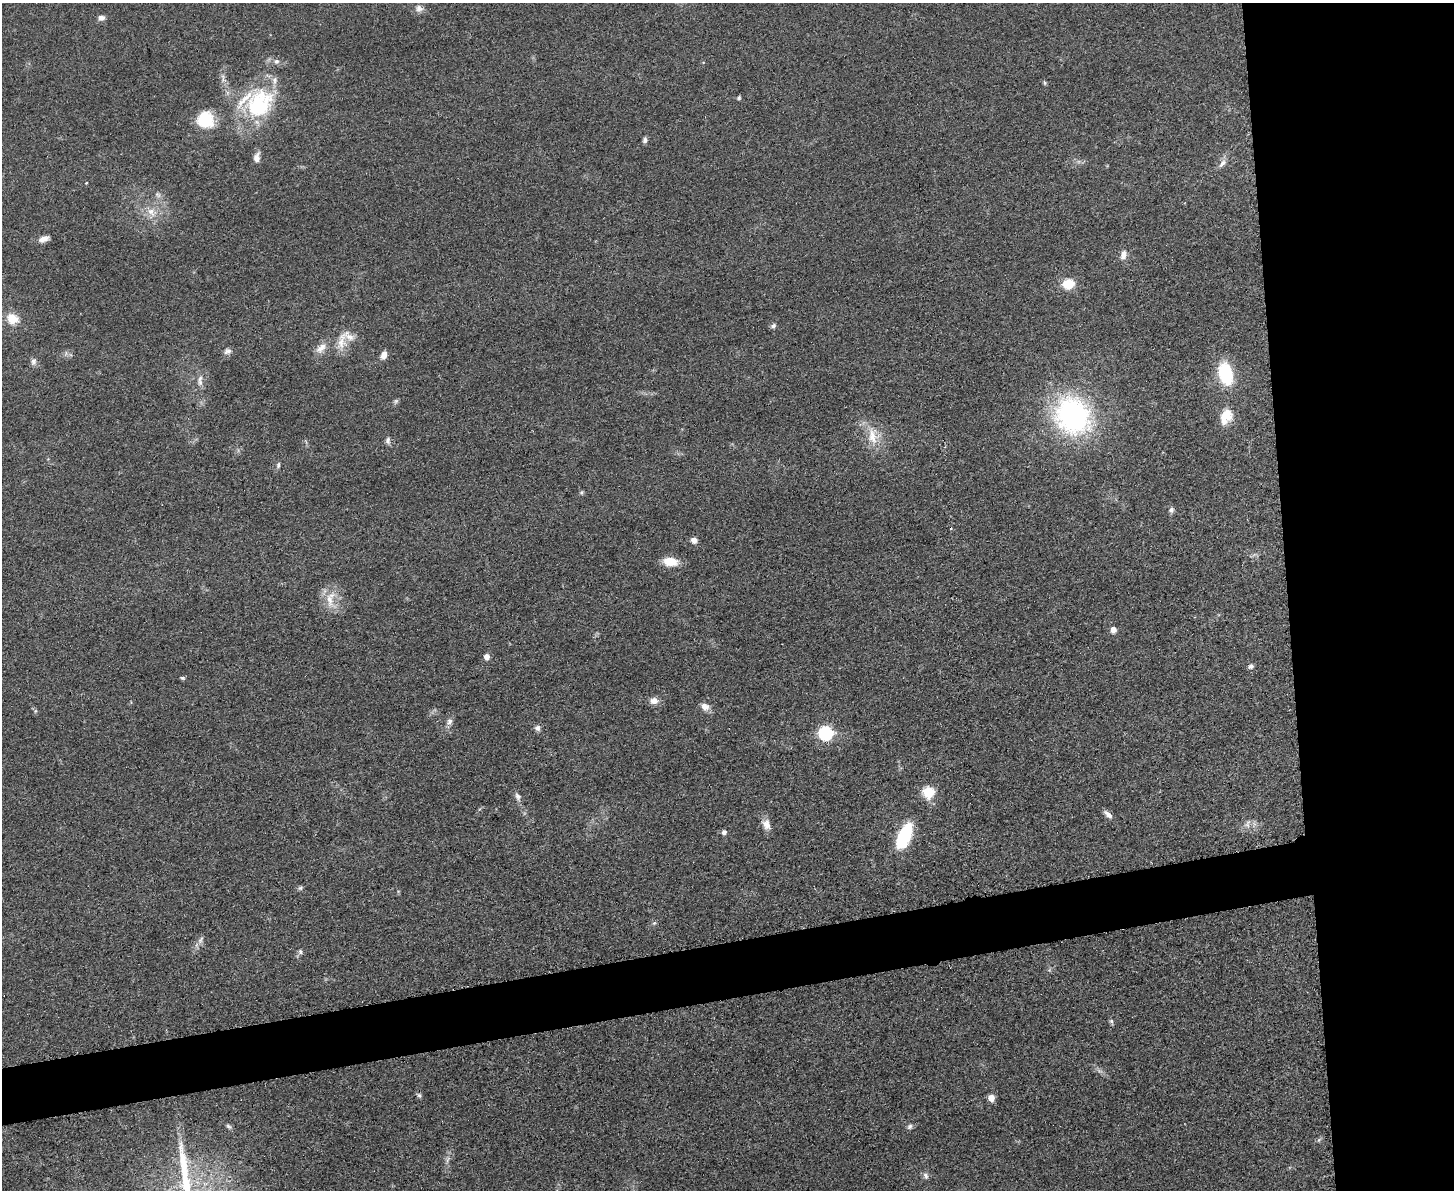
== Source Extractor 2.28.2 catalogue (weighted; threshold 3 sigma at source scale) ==
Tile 6 of 3 x 4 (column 3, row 2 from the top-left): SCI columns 3045-4496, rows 2384-3571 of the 4748 x 4767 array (HDU 1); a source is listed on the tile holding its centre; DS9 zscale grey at full resolution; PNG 1456 x 1192 px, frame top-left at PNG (2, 3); no overlay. Shown black and unused: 16% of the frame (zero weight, under 3 of 5 exposures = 1% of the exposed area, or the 3 px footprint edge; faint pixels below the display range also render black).
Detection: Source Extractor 2.28.2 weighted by HDU 2 'WHT'; one run over the whole footprint, this tile lists its part. Background 0.0464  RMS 0.0055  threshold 0.0249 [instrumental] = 3 sigma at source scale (4.5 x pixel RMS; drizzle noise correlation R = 1.50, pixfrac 1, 0.05/0.05 arcsec/px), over >= 5 px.
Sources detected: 69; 1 too faint to see at this stretch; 1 cosmic-ray / hot-pixel residue — not listed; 3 inside a brighter listed object's ellipse — not listed separately; the other 64 listed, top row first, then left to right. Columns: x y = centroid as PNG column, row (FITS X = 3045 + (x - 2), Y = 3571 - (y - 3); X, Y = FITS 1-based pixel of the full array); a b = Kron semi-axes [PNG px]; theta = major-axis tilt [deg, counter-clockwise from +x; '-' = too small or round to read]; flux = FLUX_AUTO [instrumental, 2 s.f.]
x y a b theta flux
419 8 11 8 -17 2.7
101 18 8 6 10 2.3
276 61 8 6 16 1.7
1045 83 5 5 - 0.76
739 98 6 4 50 0.84
259 103 44 34 51 49
205 120 20 19 - 18
645 140 7 6 - 1.6
257 157 12 7 80 3.4
1222 163 12 6 47 2.5
86 183 4 3 - 0.36
158 195 10 5 -45 1.7
151 212 15 9 -53 5.5
44 239 13 7 20 3.4
1123 255 12 8 77 3.5
1068 284 10 8 10 15
12 319 12 11 - 9.9
773 326 7 6 - 1.4
341 343 17 15 87 8.3
321 348 17 9 45 4.9
228 351 10 7 30 2.1
384 355 10 7 71 3.6
33 361 10 7 89 2.1
1225 373 25 15 -76 27
200 382 9 7 -89 2.3
1072 415 36 32 -54 110
1226 416 20 13 64 10
873 436 26 16 -87 12
388 440 10 7 -79 1.9
278 465 9 5 78 1.2
582 492 6 4 72 0.75
1171 510 7 6 - 1.6
694 540 6 6 - 3.1
670 561 17 10 -6 8.8
330 600 20 9 -80 7.5
1113 630 9 7 83 2.7
487 657 5 5 - 4.4
1251 666 7 6 - 1.5
183 678 6 4 -16 0.88
654 701 10 8 2 3.9
705 707 11 9 -37 3.8
35 711 6 4 71 0.7
449 722 9 7 64 2.2
537 728 7 7 - 2
826 733 7 6 - 90
928 792 6 6 - 43
518 797 13 6 -69 2.2
1108 814 12 6 -42 2.8
766 824 15 10 -66 4.5
1247 824 13 7 69 2.9
724 832 6 6 - 1.6
904 836 26 12 66 31
300 888 6 6 - 1.1
654 923 7 4 43 0.86
200 940 11 5 61 2.1
300 952 6 5 - 1.3
1111 1021 7 5 -64 1.1
419 1095 7 5 -60 1.1
991 1098 5 5 - 6.6
228 1126 8 4 -27 1.1
910 1126 8 6 46 1.5
1319 1140 6 4 71 0.82
447 1160 9 4 71 1.4
926 1176 9 6 -60 1.8